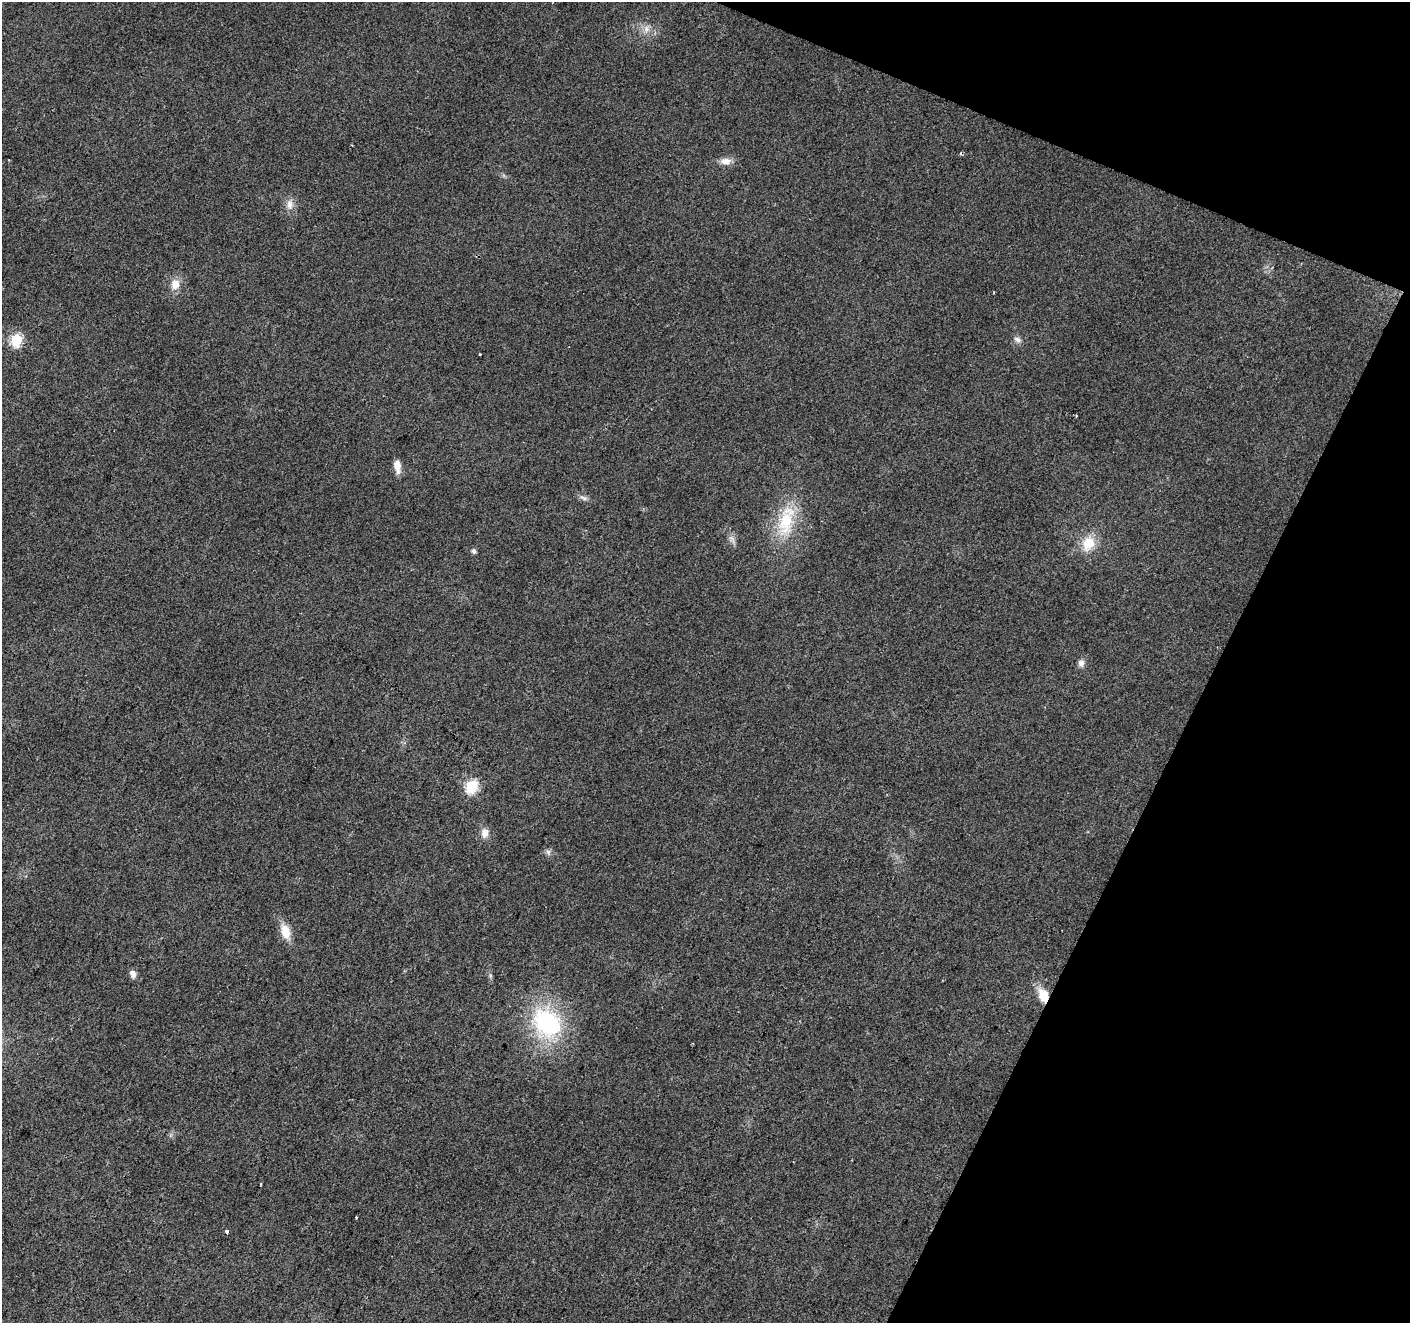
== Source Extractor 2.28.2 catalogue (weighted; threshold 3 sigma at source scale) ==
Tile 8 of 4 x 4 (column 4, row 2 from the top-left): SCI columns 4232-5639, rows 2913-4233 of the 5639 x 5759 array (HDU 1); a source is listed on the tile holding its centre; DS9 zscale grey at full resolution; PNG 1412 x 1325 px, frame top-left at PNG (2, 2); no overlay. Shown black and unused: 20% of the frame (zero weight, under 2 of 3 exposures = <1% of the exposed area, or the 3 px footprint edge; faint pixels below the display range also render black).
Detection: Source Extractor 2.28.2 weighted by HDU 2 'WHT'; one run over the whole footprint, this tile lists its part. Background 0.0396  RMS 0.0086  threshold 0.0385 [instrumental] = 3 sigma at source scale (4.5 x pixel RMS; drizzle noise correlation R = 1.50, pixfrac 1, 0.0396/0.0396 arcsec/px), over >= 5 px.
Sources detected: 25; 2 cosmic-ray / hot-pixel residue — not listed; the other 23 listed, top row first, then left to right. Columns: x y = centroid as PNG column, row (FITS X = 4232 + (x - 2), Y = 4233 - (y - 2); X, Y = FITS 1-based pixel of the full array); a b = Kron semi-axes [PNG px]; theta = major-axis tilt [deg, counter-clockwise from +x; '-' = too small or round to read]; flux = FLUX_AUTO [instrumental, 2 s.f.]
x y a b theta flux
646 29 10 7 -90 4.8
961 153 5 3 - 1
726 161 14 8 2 6.6
290 204 15 8 -89 6.3
175 284 13 11 77 8.9
16 340 6 6 - 81
1017 340 10 7 -40 3.3
480 354 3 2 - 0.67
397 466 14 7 -83 8.4
583 498 13 5 -26 3.1
786 522 36 20 82 41
731 538 7 6 - 2.9
1088 543 18 14 63 19
474 551 6 5 - 2.4
1081 663 9 8 - 3.9
472 786 6 6 - 92
485 833 11 8 80 6.6
548 852 7 6 - 2.4
285 932 17 10 -75 14
133 974 9 7 -73 4.5
1043 996 13 9 -69 17
547 1022 32 25 -46 97
226 1231 3 3 - 8
Overlapping masked pixels (flux is a lower limit): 1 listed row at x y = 1043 996